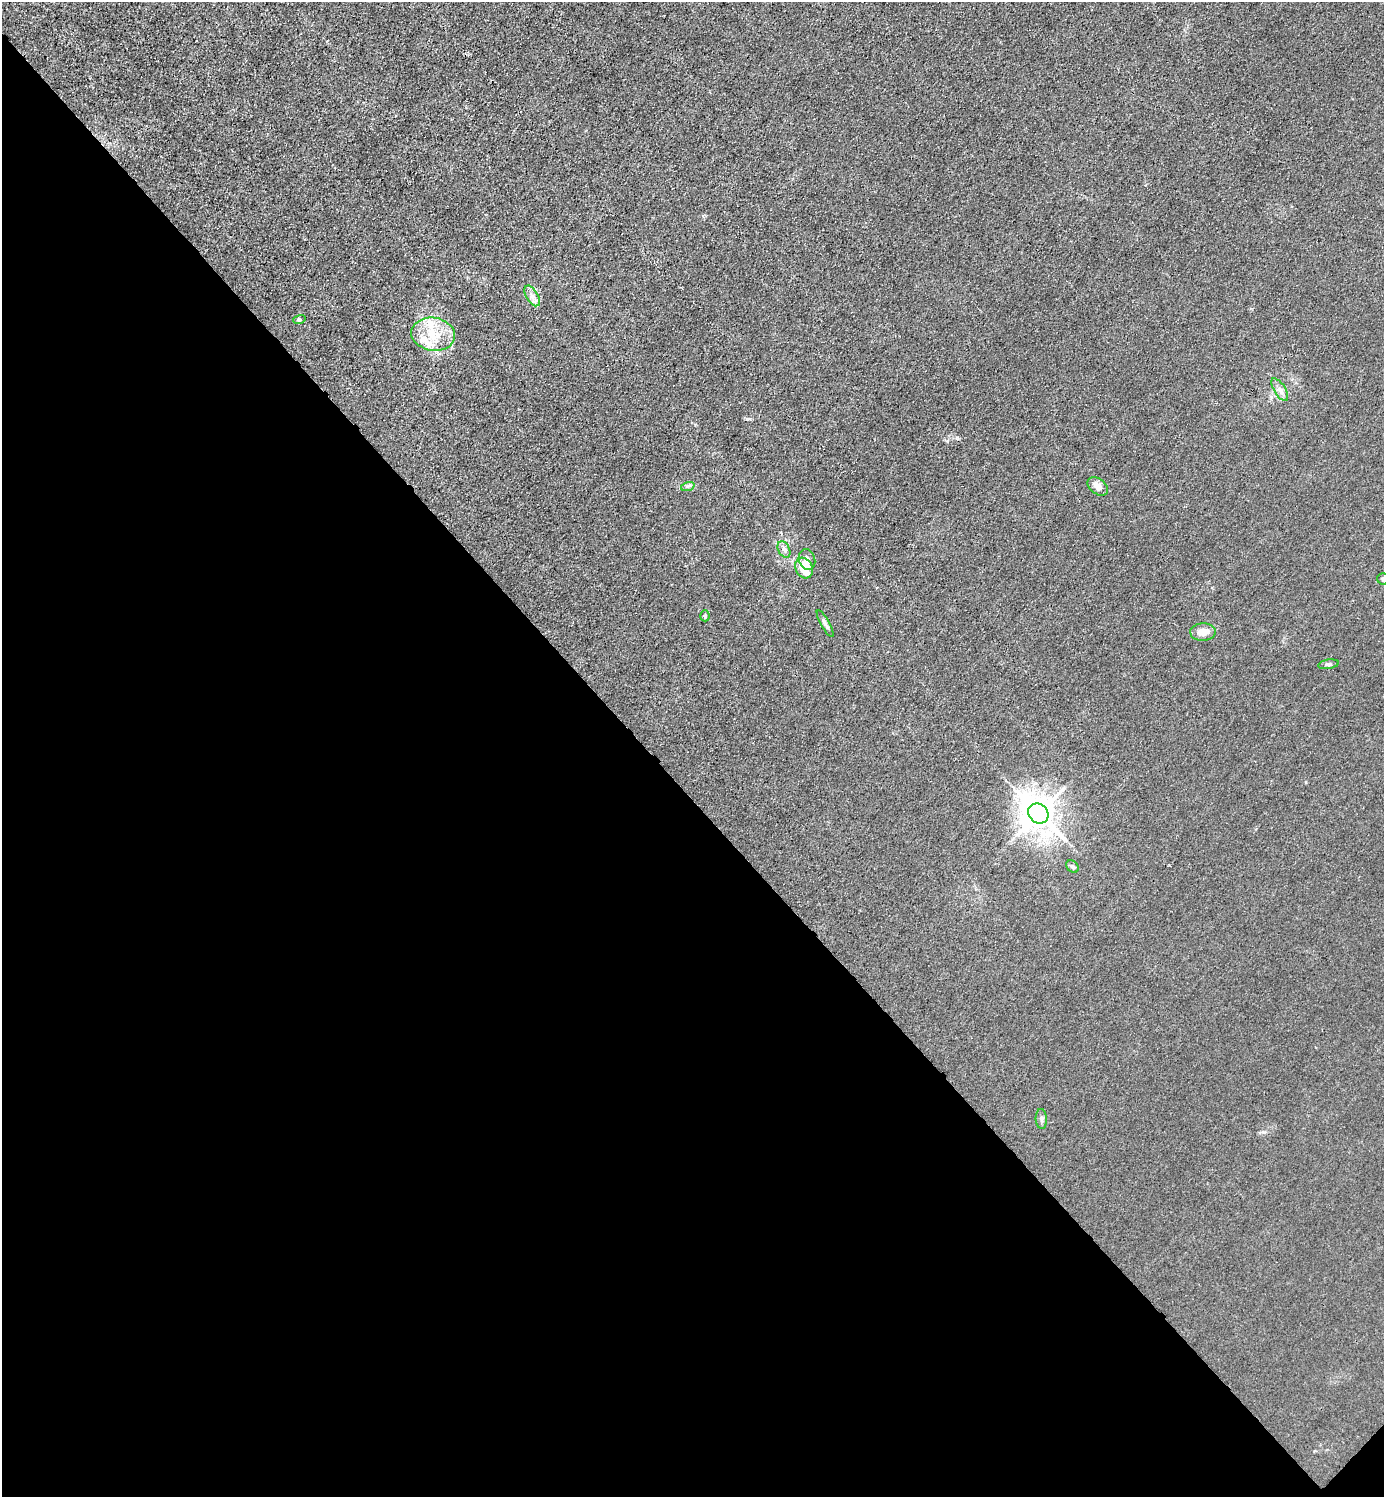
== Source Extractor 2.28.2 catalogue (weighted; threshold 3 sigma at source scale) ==
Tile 14 of 4 x 4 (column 2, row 4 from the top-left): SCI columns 1683-3064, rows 3-1497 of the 5985 x 5985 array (HDU 1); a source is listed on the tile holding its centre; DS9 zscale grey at full resolution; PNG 1386 x 1499 px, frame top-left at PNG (2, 2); each listed source drawn as its Kron ellipse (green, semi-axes under 4 px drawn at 4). Shown black and unused: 47% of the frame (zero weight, under 3 of 4 exposures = <1% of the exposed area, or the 3 px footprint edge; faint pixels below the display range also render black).
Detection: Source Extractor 2.28.2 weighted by HDU 2 'WHT'; one run over the whole footprint, this tile lists its part. Background 0.0215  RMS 0.0062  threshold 0.0279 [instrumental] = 3 sigma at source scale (4.5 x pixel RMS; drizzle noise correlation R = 1.50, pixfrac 1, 0.05/0.05 arcsec/px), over >= 5 px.
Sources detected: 19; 2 inside a brighter listed object's ellipse — not listed separately; the other 17 listed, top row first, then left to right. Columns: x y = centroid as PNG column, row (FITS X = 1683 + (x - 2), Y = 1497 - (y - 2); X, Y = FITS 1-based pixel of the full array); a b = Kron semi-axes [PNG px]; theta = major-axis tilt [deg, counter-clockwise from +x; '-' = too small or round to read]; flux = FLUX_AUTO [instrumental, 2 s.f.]
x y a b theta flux
532 296 11 6 -60 3.3
299 320 6 4 18 0.84
433 334 22 16 -9 17
1280 390 13 5 -58 3
688 486 7 4 19 1.3
1098 486 11 7 -38 5.1
784 549 9 5 -63 2
807 559 11 8 -69 2.8
804 568 11 8 -63 17
1383 579 6 5 - 1.6
705 616 5 4 - 0.95
825 624 15 4 -60 2
1203 632 13 8 2 6.7
1328 664 10 4 9 1.4
1038 813 11 9 -42 1200
1072 867 7 5 -44 1.3
1041 1119 10 5 -86 1.7
Isophote crosses this tile's border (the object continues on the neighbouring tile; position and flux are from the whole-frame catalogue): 1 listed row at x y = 1383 579
Unlisted compact peaks at least as high as the median listed source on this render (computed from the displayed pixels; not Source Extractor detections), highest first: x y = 947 441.